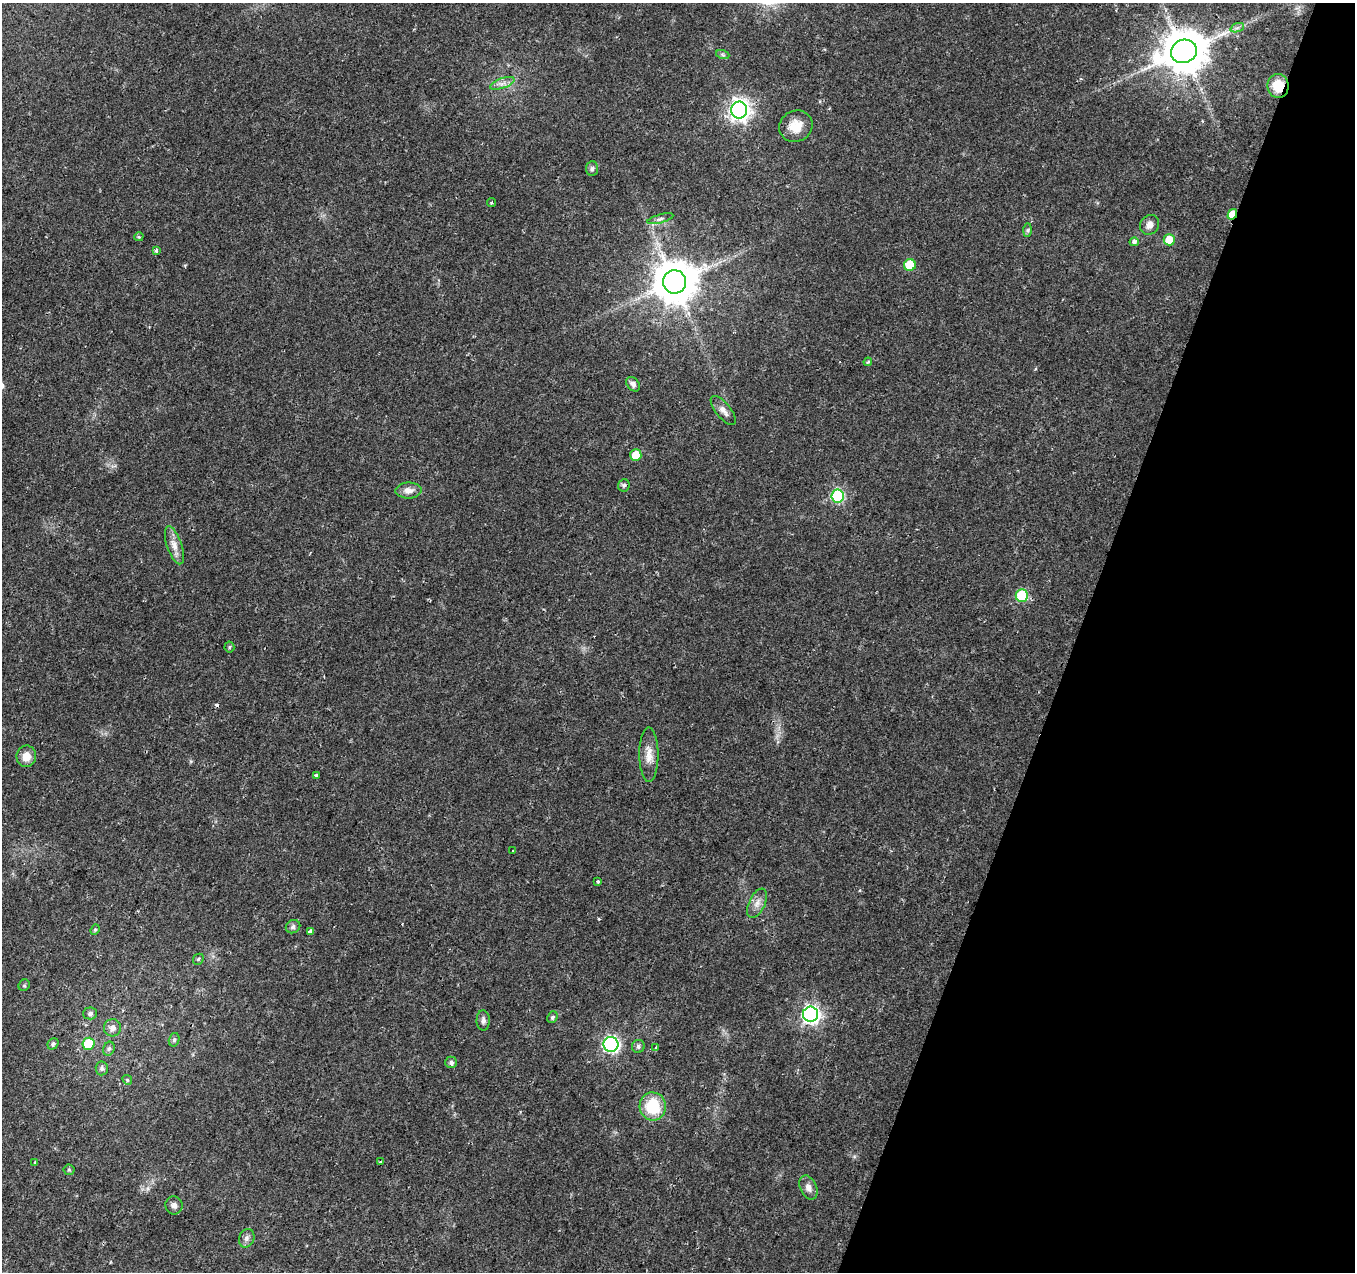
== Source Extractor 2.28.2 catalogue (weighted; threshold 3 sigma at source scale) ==
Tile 8 of 4 x 4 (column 4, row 2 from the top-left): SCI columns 4060-5412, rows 2755-4024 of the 5423 x 5572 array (HDU 1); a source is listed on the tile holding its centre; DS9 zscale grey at full resolution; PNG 1357 x 1274 px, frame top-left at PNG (2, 3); each listed source drawn as its Kron ellipse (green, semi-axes under 4 px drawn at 4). Shown black and unused: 21% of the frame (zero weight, under 2 of 3 exposures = <1% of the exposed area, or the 3 px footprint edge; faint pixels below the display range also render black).
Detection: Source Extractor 2.28.2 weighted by HDU 2 'WHT'; one run over the whole footprint, this tile lists its part. Background 0.023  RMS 0.0028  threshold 0.0128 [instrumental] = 3 sigma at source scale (4.5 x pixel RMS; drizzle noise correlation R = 1.50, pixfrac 1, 0.0396/0.0396 arcsec/px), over >= 5 px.
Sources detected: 64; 2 cosmic-ray / hot-pixel residue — neither listed nor drawn; the other 62 listed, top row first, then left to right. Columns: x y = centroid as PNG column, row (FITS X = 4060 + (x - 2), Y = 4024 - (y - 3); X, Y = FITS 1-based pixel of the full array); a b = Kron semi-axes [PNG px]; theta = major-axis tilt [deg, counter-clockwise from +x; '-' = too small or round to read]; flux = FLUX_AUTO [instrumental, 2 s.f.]
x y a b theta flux
1237 28 7 4 19 0.75
1184 51 13 11 22 1100
723 55 7 4 -19 0.49
502 83 13 5 20 1.4
1278 86 12 10 -82 6.6
739 110 8 8 - 170
796 126 17 15 30 4.5
592 169 7 5 87 0.76
492 203 4 2 - 0.33
1232 214 5 4 - 5.2
660 219 13 4 16 0.93
1150 225 10 9 - 2
1028 230 6 4 89 0.47
139 237 4 4 - 0.34
1169 240 5 5 - 5.9
1134 242 4 4 - 1.3
156 250 3 3 - 0.73
910 265 6 6 - 9.4
674 282 11 11 - 1000
868 362 4 3 - 0.39
633 384 8 5 -49 1
723 410 17 7 -51 1.8
636 455 6 5 - 5.6
624 485 6 5 - 0.56
408 491 13 8 1 2
838 496 6 6 - 34
174 545 20 7 -71 2.5
1022 596 6 6 - 22
229 647 5 5 - 0.4
649 755 27 9 -90 3.5
26 756 11 10 - 2.9
316 775 3 3 - 0.7
513 850 3 3 - 0.66
598 881 3 3 - 1
757 903 15 8 64 2
293 927 7 6 - 0.77
95 930 5 4 - 0.38
310 931 4 3 - 1.9
198 959 6 5 - 0.44
24 985 6 5 - 0.48
90 1013 7 6 - 0.75
811 1014 7 7 - 110
552 1017 6 5 - 0.62
483 1020 10 6 -88 1
113 1028 8 8 - 1.6
174 1040 7 5 75 0.6
53 1044 6 5 - 0.64
89 1044 6 6 - 10
611 1044 7 7 - 74
638 1046 6 6 - 0.86
656 1047 3 3 - 0.44
109 1049 7 5 67 0.65
451 1062 6 5 - 0.78
102 1068 7 6 - 0.77
127 1080 5 4 - 0.37
653 1106 14 13 - 11
35 1162 3 3 - 0.69
381 1162 4 3 - 1.5
69 1170 5 5 - 0.41
808 1187 12 8 -66 1.7
174 1205 9 8 - 1.2
247 1238 9 7 67 1.1
Overlapping masked pixels (flux is a lower limit): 3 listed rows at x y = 1184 51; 1278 86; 1232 214